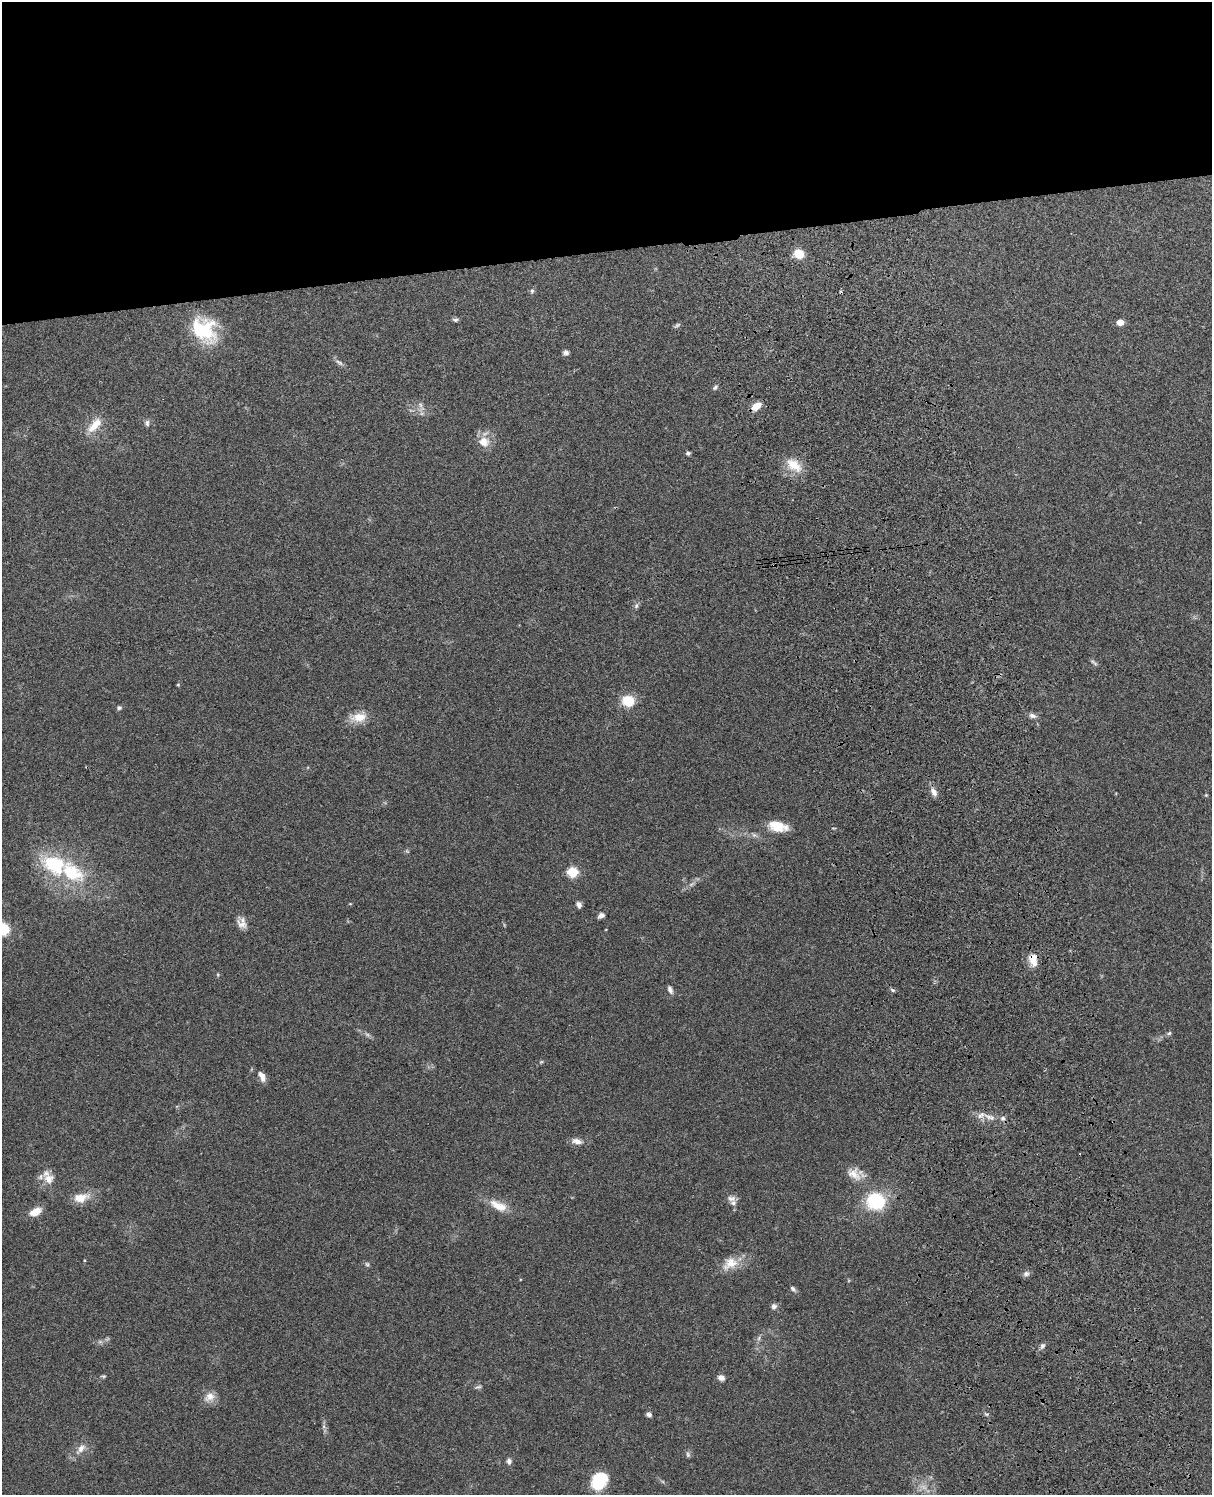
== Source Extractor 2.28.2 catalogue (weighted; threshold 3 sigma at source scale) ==
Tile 2 of 4 x 3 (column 2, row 1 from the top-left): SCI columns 1329-2538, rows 3151-4643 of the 5079 x 4922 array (HDU 1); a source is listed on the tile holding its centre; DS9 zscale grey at full resolution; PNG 1214 x 1497 px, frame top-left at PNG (2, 2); no overlay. Shown black and unused: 17% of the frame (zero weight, under 3 of 4 exposures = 6% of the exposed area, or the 3 px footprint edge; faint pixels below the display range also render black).
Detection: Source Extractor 2.28.2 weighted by HDU 2 'WHT'; one run over the whole footprint, this tile lists its part. Background 0.0911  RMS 0.0062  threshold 0.0279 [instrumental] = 3 sigma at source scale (4.5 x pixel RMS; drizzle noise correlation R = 1.50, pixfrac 1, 0.05/0.05 arcsec/px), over >= 5 px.
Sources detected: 75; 4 too faint to see at this stretch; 2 cosmic-ray / hot-pixel residue — not listed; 4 inside a brighter listed object's ellipse — not listed separately; the other 65 listed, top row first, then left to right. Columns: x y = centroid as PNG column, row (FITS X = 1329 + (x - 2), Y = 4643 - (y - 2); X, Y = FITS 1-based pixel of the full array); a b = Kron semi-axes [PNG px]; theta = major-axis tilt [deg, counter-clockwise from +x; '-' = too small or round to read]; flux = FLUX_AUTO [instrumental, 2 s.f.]
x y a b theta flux
799 254 10 9 - 9.7
532 291 6 5 - 1.2
455 320 7 5 -2 1.2
1120 322 5 5 - 8.5
204 330 32 25 -43 35
566 353 6 5 - 2
339 362 13 4 -33 1.9
715 387 7 5 50 1.2
420 405 8 5 -60 1.8
756 406 11 7 39 6.9
147 423 9 6 -84 1.8
94 425 26 11 49 9.9
484 441 15 13 -42 7.6
688 453 4 4 - 1.2
794 465 24 14 -39 11
636 606 8 6 75 1.5
1094 662 13 3 -38 1.3
178 685 4 4 - 0.58
628 701 12 10 -14 15
119 708 6 5 - 1.2
1032 716 11 6 -21 2.3
359 717 20 11 8 9.2
934 792 10 7 -62 3.7
1206 795 4 4 - 0.55
778 826 21 10 -13 12
72 872 74 26 -17 48
572 872 6 5 - 41
579 905 7 6 - 2.2
601 915 7 5 29 2.4
242 925 16 10 -33 4.5
3 929 11 10 - 20
1033 960 16 10 -80 7.6
218 975 5 3 - 0.61
670 990 11 6 -71 2.3
893 990 5 5 - 1
1169 1033 6 5 - 1.1
541 1062 6 4 18 0.67
262 1076 13 7 -66 3.6
989 1117 18 6 -20 5
577 1141 16 8 -11 3.8
854 1174 21 14 -39 8.3
49 1179 15 13 -26 7.3
80 1198 20 11 11 9
732 1198 12 7 -5 2.9
876 1201 16 15 - 39
498 1206 26 11 -26 9.8
36 1212 12 7 29 8
730 1263 23 15 30 10
367 1264 6 5 - 1.1
1026 1274 8 7 - 1.9
793 1289 8 5 -42 1.5
774 1306 8 7 - 1.9
759 1338 7 4 71 1.2
1042 1346 8 6 46 1.7
104 1376 6 5 - 0.85
721 1378 8 6 -21 2.8
478 1387 10 3 15 1.1
209 1397 16 11 30 5.5
649 1414 6 4 -16 1.8
986 1414 6 4 -17 0.92
324 1426 7 4 72 1.2
81 1449 16 8 49 4.8
688 1454 8 6 -87 1.3
509 1461 7 6 - 2
599 1481 18 14 53 21
Overlapping masked pixels (flux is a lower limit): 1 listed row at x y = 1033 960
Isophote crosses this tile's border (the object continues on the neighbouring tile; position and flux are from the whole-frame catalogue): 1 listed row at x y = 3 929